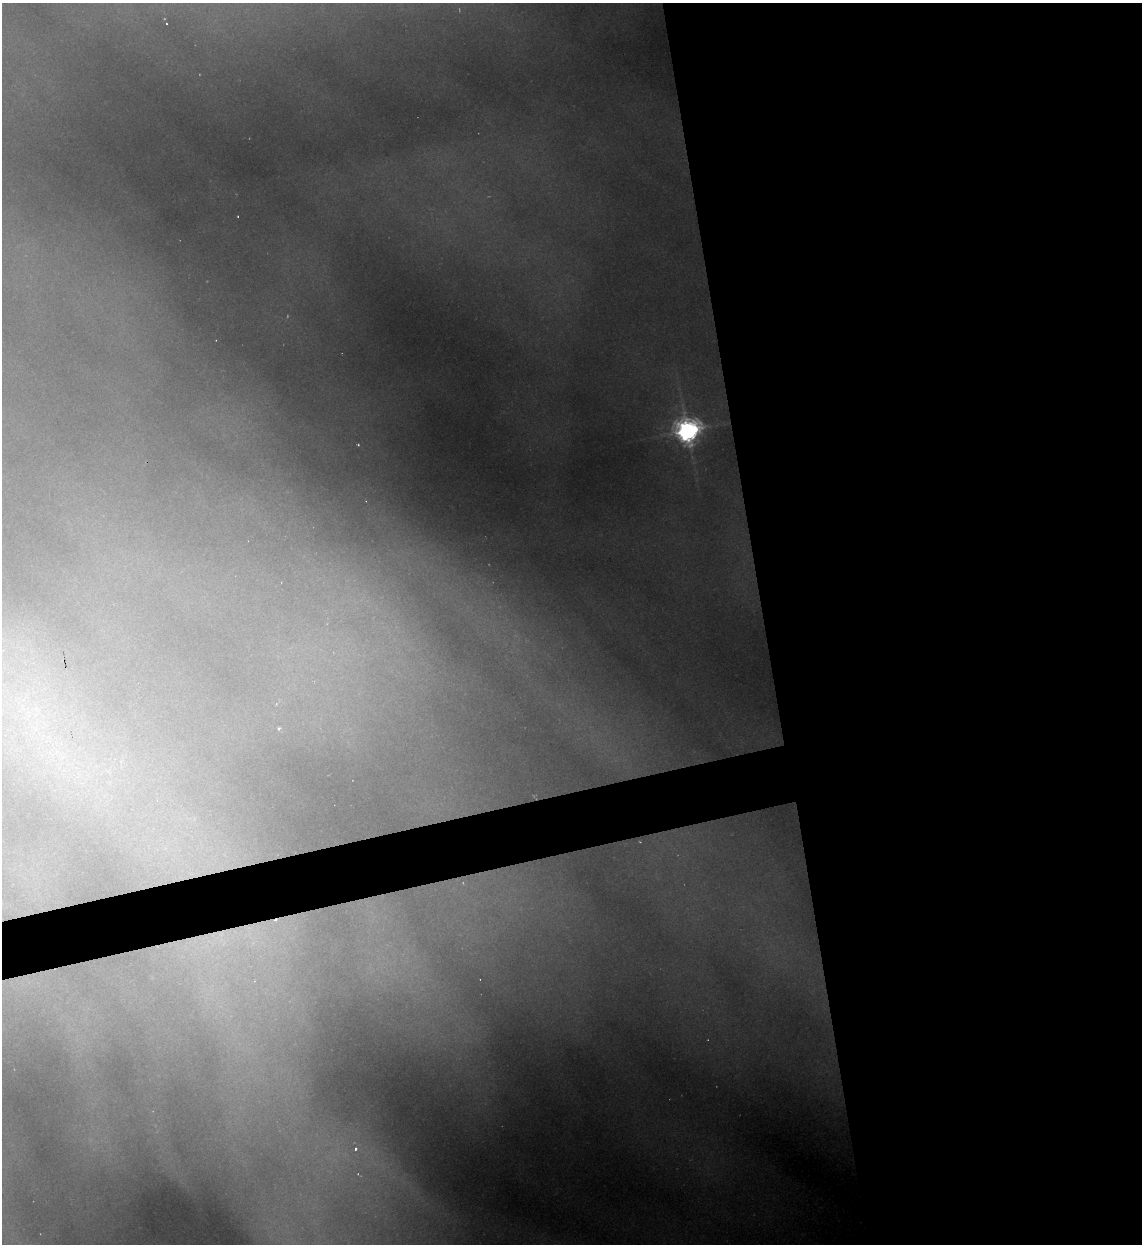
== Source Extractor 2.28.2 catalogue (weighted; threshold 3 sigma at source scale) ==
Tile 8 of 4 x 4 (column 4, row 2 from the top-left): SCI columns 3673-4812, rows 2487-3728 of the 4945 x 4971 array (HDU 1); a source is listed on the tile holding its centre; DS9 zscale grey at full resolution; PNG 1144 x 1246 px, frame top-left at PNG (2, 3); no overlay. Shown black and unused: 36% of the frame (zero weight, under 2 of 3 exposures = <1% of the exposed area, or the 3 px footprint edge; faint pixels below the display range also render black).
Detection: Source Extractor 2.28.2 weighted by HDU 2 'WHT'; one run over the whole footprint, this tile lists its part. Background 1.82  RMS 0.026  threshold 0.119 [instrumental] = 3 sigma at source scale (4.5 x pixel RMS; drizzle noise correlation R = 1.50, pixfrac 1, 0.05/0.05 arcsec/px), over >= 5 px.
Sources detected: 7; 2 too faint to see at this stretch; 1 cosmic-ray / hot-pixel residue — not listed; the other 4 listed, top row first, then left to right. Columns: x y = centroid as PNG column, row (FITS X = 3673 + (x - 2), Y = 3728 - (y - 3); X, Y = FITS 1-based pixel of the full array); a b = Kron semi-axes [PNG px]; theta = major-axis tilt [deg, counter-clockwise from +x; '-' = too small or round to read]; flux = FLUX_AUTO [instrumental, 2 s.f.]
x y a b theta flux
687 431 11 8 -83 3300
358 445 4 3 - 3.3
279 728 5 4 - 6.8
355 1149 4 4 - 7.2